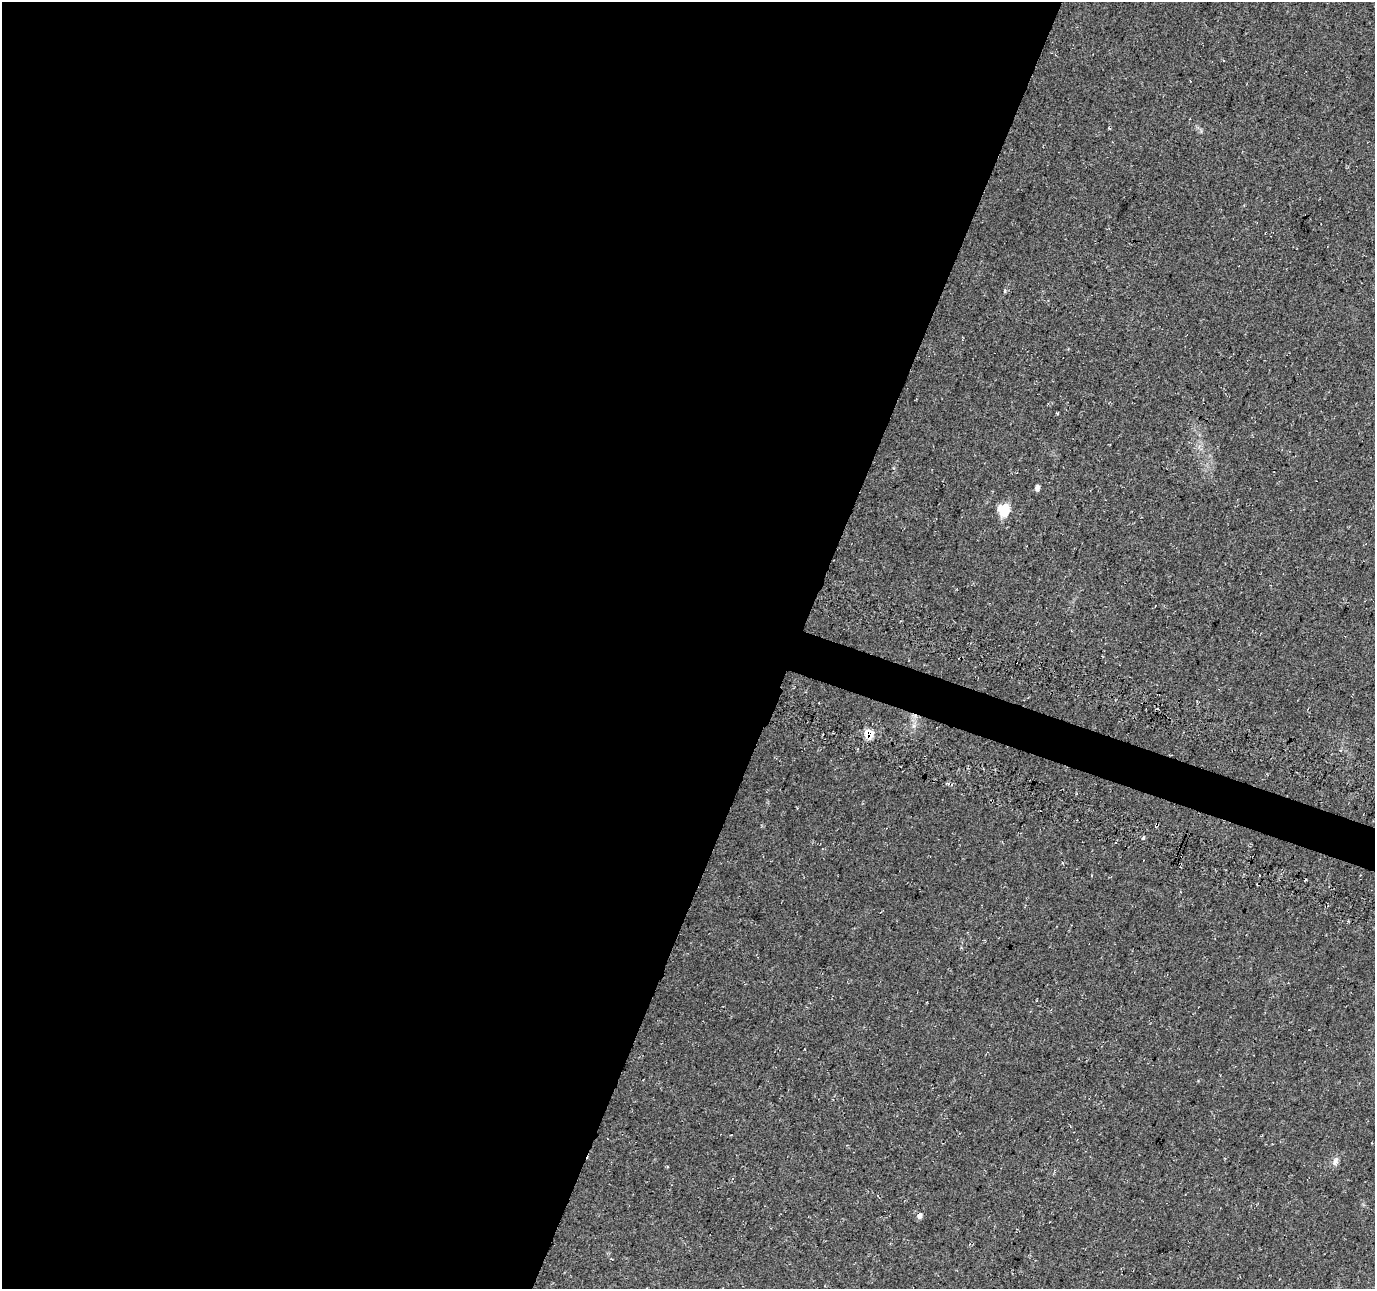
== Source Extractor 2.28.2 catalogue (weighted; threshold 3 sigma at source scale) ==
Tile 5 of 4 x 4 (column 1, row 2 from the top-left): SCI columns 34-1406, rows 2906-4192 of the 5548 x 5749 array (HDU 1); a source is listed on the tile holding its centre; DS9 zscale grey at full resolution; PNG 1377 x 1291 px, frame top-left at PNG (2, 2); no overlay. Shown black and unused: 59% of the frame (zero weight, under 3 of 4 exposures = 4% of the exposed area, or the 3 px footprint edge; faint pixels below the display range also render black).
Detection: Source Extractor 2.28.2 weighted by HDU 2 'WHT'; one run over the whole footprint, this tile lists its part. Background 0.0805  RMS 0.0079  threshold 0.0355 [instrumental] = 3 sigma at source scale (4.5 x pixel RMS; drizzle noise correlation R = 1.50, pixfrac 1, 0.0396/0.0396 arcsec/px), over >= 5 px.
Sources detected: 7; all 7 listed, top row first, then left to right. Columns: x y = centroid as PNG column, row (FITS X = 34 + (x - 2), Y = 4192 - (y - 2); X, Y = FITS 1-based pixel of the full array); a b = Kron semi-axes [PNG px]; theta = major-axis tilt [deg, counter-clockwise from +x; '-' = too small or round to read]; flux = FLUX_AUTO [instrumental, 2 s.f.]
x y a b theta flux
1037 488 6 5 - 2.7
1004 510 15 12 81 13
869 734 6 6 - 21
1157 825 4 3 - 1.1
1143 838 4 3 - 1.8
1335 1161 13 6 70 3.4
920 1215 7 6 - 3.3
Overlapping masked pixels (flux is a lower limit): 2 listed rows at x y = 869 734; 1157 825